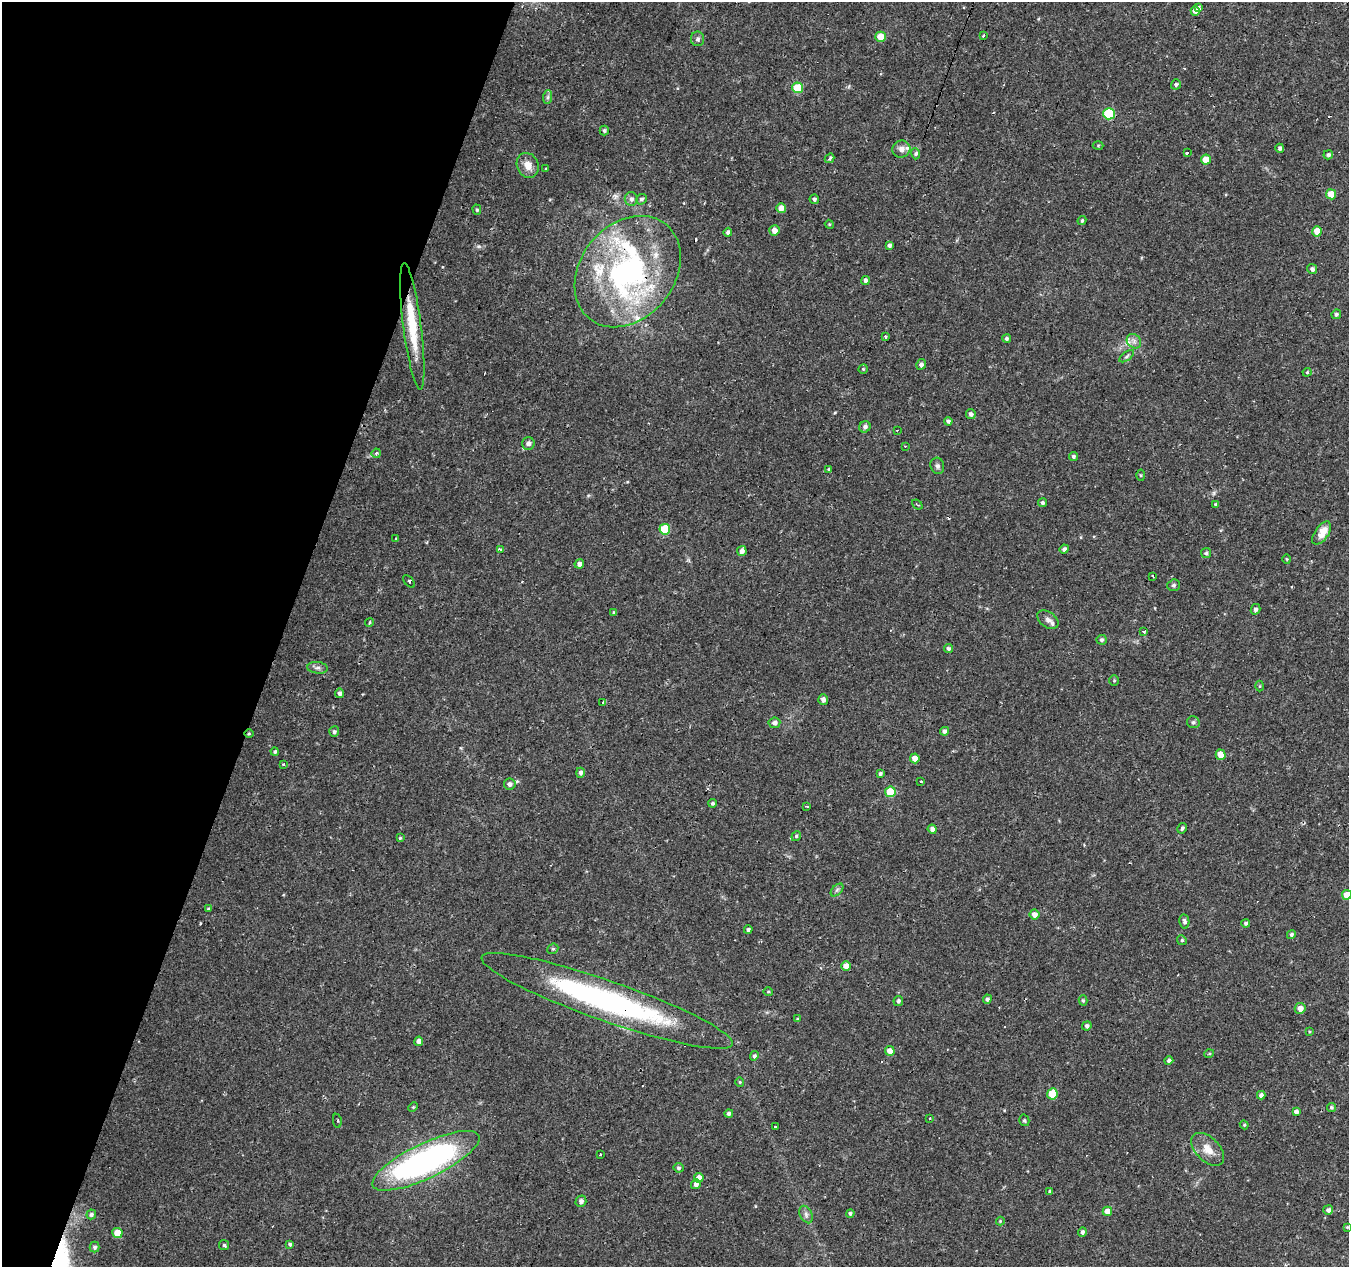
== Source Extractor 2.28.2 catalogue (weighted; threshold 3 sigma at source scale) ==
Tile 9 of 4 x 4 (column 1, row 3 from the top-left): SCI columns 4-1350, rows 1541-2805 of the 5390 x 5544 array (HDU 1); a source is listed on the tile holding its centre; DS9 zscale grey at full resolution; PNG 1351 x 1269 px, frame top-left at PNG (2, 2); each listed source drawn as its Kron ellipse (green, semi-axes under 4 px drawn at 4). Shown black and unused: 21% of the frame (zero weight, under 2 of 3 exposures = <1% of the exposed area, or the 3 px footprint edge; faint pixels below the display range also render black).
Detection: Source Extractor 2.28.2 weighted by HDU 2 'WHT'; one run over the whole footprint, this tile lists its part. Background 0.0474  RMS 0.0037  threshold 0.0168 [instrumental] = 3 sigma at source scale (4.5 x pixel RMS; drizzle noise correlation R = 1.50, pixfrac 1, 0.0396/0.0396 arcsec/px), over >= 5 px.
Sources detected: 173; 9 cosmic-ray / hot-pixel residue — neither listed nor drawn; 4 inside a brighter listed object's ellipse — not listed separately; the other 160 listed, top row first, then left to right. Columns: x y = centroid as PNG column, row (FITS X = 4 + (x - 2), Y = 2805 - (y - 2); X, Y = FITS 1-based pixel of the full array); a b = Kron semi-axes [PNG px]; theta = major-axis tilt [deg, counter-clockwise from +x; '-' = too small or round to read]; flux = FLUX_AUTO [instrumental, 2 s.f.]
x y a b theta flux
1199 8 4 3 - 1.3
1195 11 4 4 - 1.6
983 36 3 3 - 1.1
880 37 5 5 - 5.6
698 39 7 6 - 1.1
1176 84 5 5 - 0.83
798 88 5 5 - 13
547 97 7 4 88 0.83
1109 114 6 5 - 24
604 131 5 4 - 0.68
1098 145 5 3 - 0.35
1280 148 4 4 - 0.98
901 149 9 8 - 2.2
1188 153 3 3 - 3.5
915 154 5 4 - 0.82
1328 155 5 4 - 0.85
830 158 5 3 - 0.74
1206 160 5 5 - 5.3
528 165 13 10 -65 3.6
545 169 3 2 - 0.43
1331 194 5 5 - 5.5
631 199 7 6 - 1.4
641 199 5 5 - 0.84
814 199 5 4 - 0.79
781 208 5 4 - 2.8
477 210 5 4 - 0.57
1082 221 4 3 - 0.46
829 224 4 3 - 0.35
774 230 5 5 - 2.3
1317 231 5 5 - 4.6
728 232 4 3 - 1.2
889 245 4 4 - 0.9
1312 269 5 5 - 1
628 272 61 47 50 88
865 281 4 4 - 1
1336 314 5 4 - 0.75
412 326 64 9 -83 15
886 337 3 2 - 0.86
1006 338 4 4 - 0.75
1134 341 8 6 -47 1.5
1127 356 8 4 36 0.74
921 364 5 5 - 1
863 369 5 4 - 0.45
1307 372 4 3 - 0.39
971 414 5 4 - 1.1
948 421 4 4 - 0.96
865 427 6 5 - 1.1
897 430 2 2 - 0.33
528 443 6 6 - 1.4
905 446 2 2 - 0.23
376 453 5 4 - 0.79
1073 456 4 4 - 0.8
937 466 8 6 -74 1.1
829 469 4 3 - 0.38
1141 475 5 3 - 0.36
1043 503 4 4 - 0.73
1216 504 4 3 - 1.1
917 505 6 2 -40 0.41
665 529 5 5 - 14
1322 533 13 6 55 4.5
396 538 3 3 - 0.31
500 549 3 2 - 0.75
1064 549 5 4 - 0.92
742 551 5 5 - 1.5
1206 553 5 5 - 0.59
1287 559 5 3 - 0.29
579 564 5 4 - 1.4
1153 576 3 2 - 0.58
409 581 7 3 -49 2.1
1174 585 6 5 - 0.67
1255 609 5 4 - 1
614 612 3 3 - 0.41
1048 620 12 7 -35 1.8
369 623 5 3 - 0.8
1144 631 3 3 - 3
1102 640 5 5 - 0.78
948 649 4 4 - 0.81
318 668 10 5 -6 1.2
1114 680 5 4 - 0.46
1260 686 5 3 - 0.33
339 693 4 4 - 1.2
823 700 5 5 - 1.4
603 702 3 3 - 1.1
1193 722 6 6 - 0.85
774 723 6 5 - 1.5
944 731 4 4 - 1.2
334 732 5 5 - 0.84
249 734 5 3 - 0.38
275 752 4 4 - 0.66
1221 755 5 5 - 5
915 758 5 5 - 2.7
283 764 3 3 - 0.7
580 773 5 4 - 1.2
880 773 4 3 - 0.63
921 781 2 2 - 0.81
510 784 6 5 - 1.2
890 792 5 5 - 13
713 803 4 4 - 0.67
807 806 3 3 - 0.57
1182 828 5 4 - 0.82
932 829 4 4 - 1.5
796 836 5 4 - 0.51
400 838 4 4 - 0.44
837 890 7 4 45 0.79
1347 895 5 5 - 4.2
208 909 4 4 - 0.4
1034 914 5 5 - 2.1
1184 921 7 5 -81 1
1246 923 4 4 - 0.72
748 930 4 4 - 0.78
1291 934 5 4 - 0.8
1182 940 5 4 - 0.48
553 949 6 5 - 0.53
846 966 5 4 - 3.1
768 992 5 3 - 0.38
987 999 4 4 - 0.88
1083 1000 5 4 - 0.52
607 1001 133 20 -19 88
898 1001 5 4 - 0.81
1300 1008 5 5 - 2.5
798 1019 4 3 - 0.37
1087 1026 5 4 - 0.91
1309 1031 4 3 - 0.4
419 1041 4 4 - 1.7
890 1051 5 5 - 3.1
1209 1054 5 3 - 0.38
754 1056 5 4 - 0.75
1169 1061 4 4 - 0.93
740 1082 4 4 - 0.42
1052 1094 5 5 - 9.7
1261 1095 4 4 - 1.1
413 1107 5 3 - 0.41
1331 1107 4 4 - 0.57
1296 1112 4 4 - 1.3
729 1114 4 4 - 0.98
930 1118 3 2 - 0.36
1024 1120 6 5 - 0.63
337 1121 7 2 -79 0.49
1244 1125 4 4 - 0.45
776 1126 3 3 - 1.2
1208 1149 20 12 -45 4.9
600 1154 3 2 - 0.58
426 1161 59 17 26 120
678 1168 5 5 - 0.81
699 1178 5 4 - 2.6
696 1184 5 5 - 1.4
1050 1191 4 3 - 0.55
581 1201 6 5 - 1.3
1328 1210 5 5 - 1.2
1107 1211 5 5 - 3.1
850 1213 4 4 - 0.75
91 1214 5 4 - 0.8
806 1214 9 6 -64 1.2
1000 1221 4 4 - 0.34
1347 1227 3 3 - 0.29
1082 1232 5 4 - 0.85
117 1233 5 5 - 6.1
290 1244 4 3 - 0.75
224 1245 5 5 - 0.63
94 1247 5 5 - 0.87
Overlapping masked pixels (flux is a lower limit): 4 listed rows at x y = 628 272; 412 326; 249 734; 607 1001
Isophote crosses this tile's border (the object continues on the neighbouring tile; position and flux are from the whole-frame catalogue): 1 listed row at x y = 1347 895